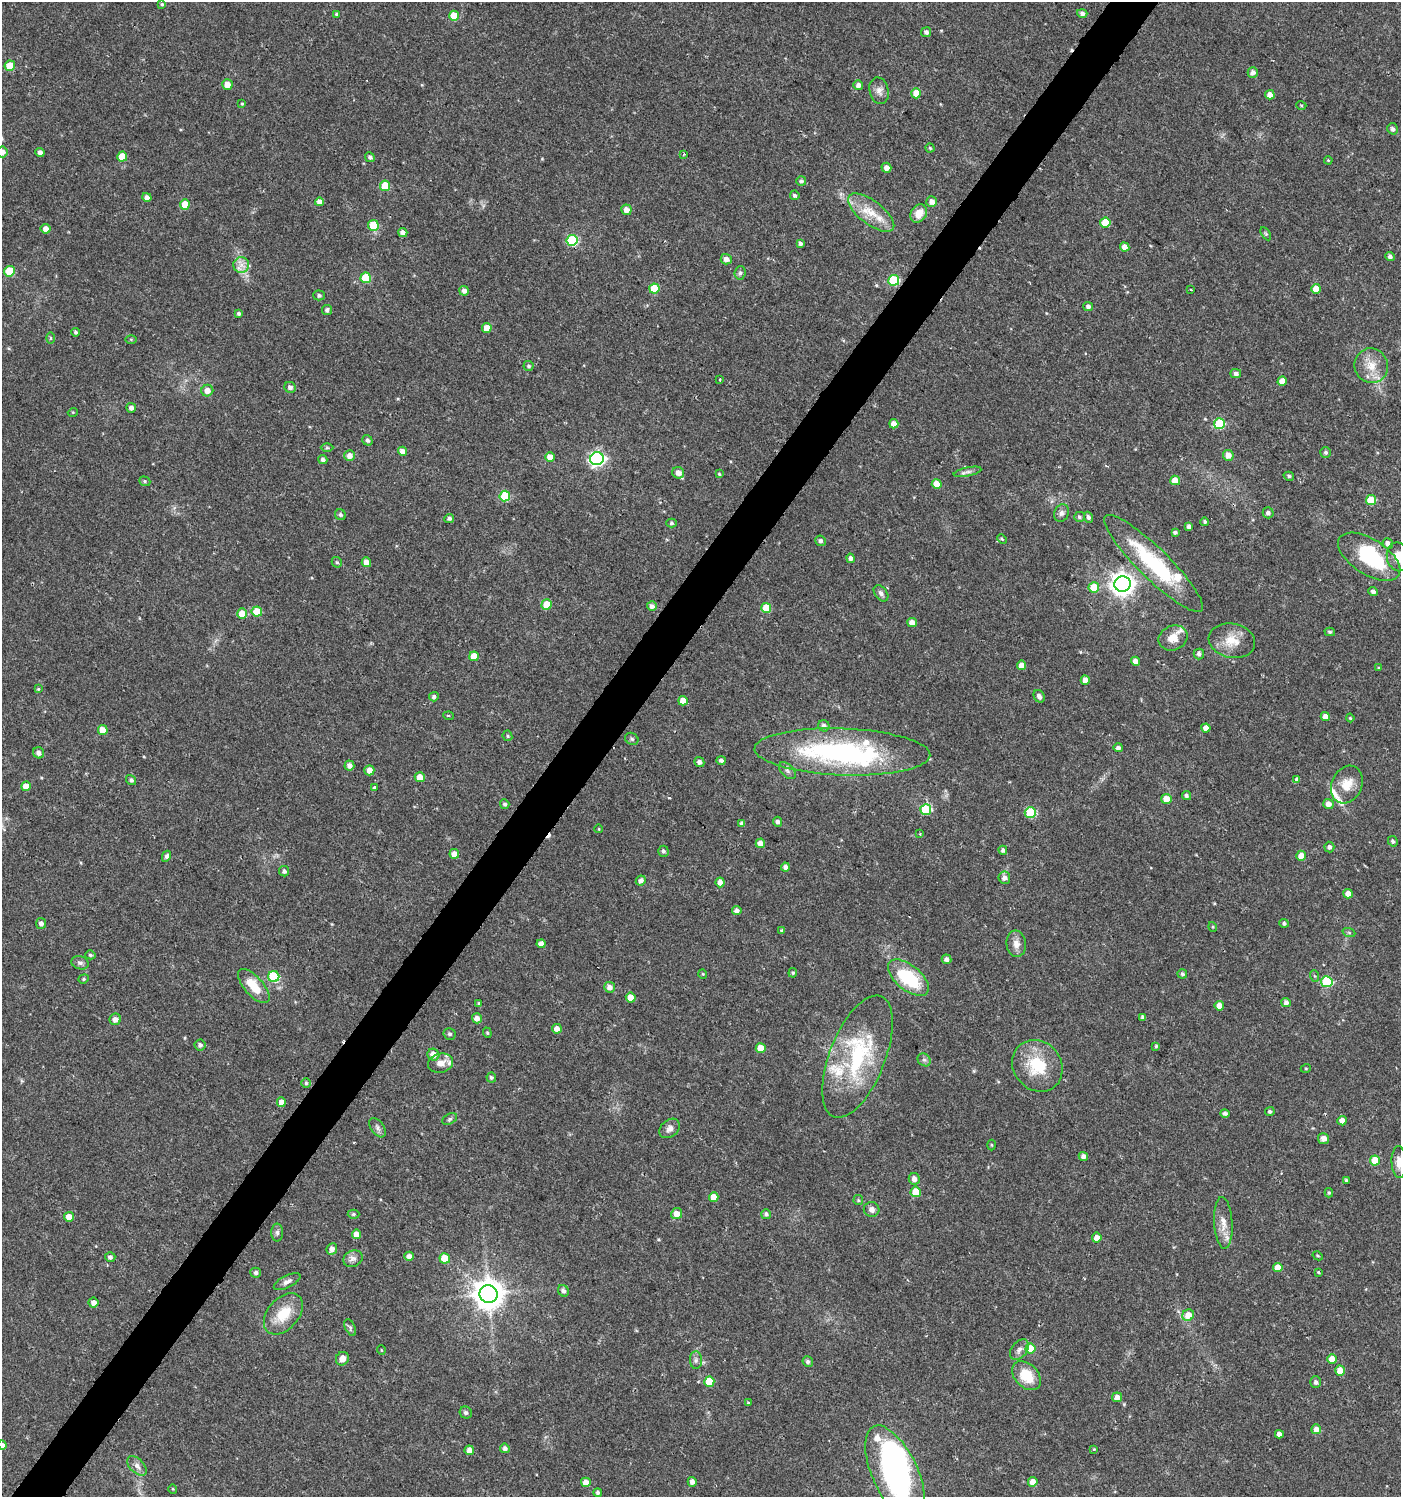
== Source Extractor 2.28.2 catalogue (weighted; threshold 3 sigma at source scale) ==
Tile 7 of 4 x 4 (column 3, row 2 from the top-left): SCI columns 2976-4374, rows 2995-4489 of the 6017 x 5984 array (HDU 1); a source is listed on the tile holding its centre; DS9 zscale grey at full resolution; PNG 1403 x 1499 px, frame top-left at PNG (2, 2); each listed source drawn as its Kron ellipse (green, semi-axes under 4 px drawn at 4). Shown black and unused: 4% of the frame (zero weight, under 2 of 3 exposures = <1% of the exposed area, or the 3 px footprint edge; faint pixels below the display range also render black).
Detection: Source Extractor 2.28.2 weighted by HDU 2 'WHT'; one run over the whole footprint, this tile lists its part. Background 0.0285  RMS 0.0035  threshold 0.0158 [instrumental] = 3 sigma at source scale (4.5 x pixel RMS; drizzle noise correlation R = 1.50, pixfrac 1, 0.0396/0.0396 arcsec/px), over >= 5 px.
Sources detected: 307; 3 inside a brighter object's white glare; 6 cosmic-ray / hot-pixel residue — neither listed nor drawn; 9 inside a brighter listed object's ellipse — not listed separately; the other 289 listed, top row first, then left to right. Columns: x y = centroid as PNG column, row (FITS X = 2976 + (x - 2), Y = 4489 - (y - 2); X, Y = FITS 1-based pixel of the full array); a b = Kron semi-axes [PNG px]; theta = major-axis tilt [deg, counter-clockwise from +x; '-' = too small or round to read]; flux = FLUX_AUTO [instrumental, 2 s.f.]
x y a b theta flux
162 4 4 4 - 0.51
1082 13 5 4 - 1.2
336 14 4 4 - 0.45
454 16 5 5 - 7.2
926 32 5 5 - 0.97
10 66 5 5 - 7.7
1253 72 5 5 - 1.7
227 85 5 5 - 3.4
858 85 5 4 - 1.7
879 91 13 9 -76 2.2
916 93 5 5 - 4.6
1270 95 4 4 - 2.5
242 104 4 3 - 0.39
1301 105 5 3 - 0.35
1393 129 5 5 - 0.99
930 148 4 4 - 0.45
2 152 6 5 - 2
40 152 4 4 - 1.5
684 154 3 3 - 0.37
122 157 5 5 - 7.1
370 157 5 4 - 0.95
1328 160 4 3 - 0.31
886 168 5 5 - 2.2
801 181 5 5 - 0.63
385 186 5 5 - 9.2
795 195 5 4 - 0.7
147 197 5 4 - 1.4
319 202 4 4 - 2
932 202 5 5 - 2
185 204 5 5 - 5.7
626 210 5 5 - 2.4
871 213 27 12 -38 8
919 213 10 7 57 4.8
1105 222 5 5 - 8.5
373 225 5 5 - 12
46 229 5 5 - 2
403 232 4 4 - 1.7
1266 234 7 4 -59 0.51
572 240 5 5 - 27
800 243 4 3 - 0.91
1125 247 5 4 - 2.5
1390 256 5 4 - 1.1
726 259 5 5 - 1.9
241 265 8 8 - 2.1
10 271 5 5 - 14
740 273 6 5 - 0.76
366 278 5 5 - 15
894 280 5 5 - 24
654 288 5 5 - 11
1316 289 5 4 - 4
1191 290 3 3 - 0.69
464 291 5 4 - 1.5
319 295 5 5 - 0.74
1088 306 5 4 - 1.1
327 310 5 5 - 0.94
239 313 4 4 - 0.57
487 328 5 5 - 5
75 332 4 4 - 0.67
51 338 6 4 90 0.44
131 339 6 4 -1 0.42
529 366 5 5 - 0.63
1371 366 17 16 - 6.3
1236 374 5 4 - 1.2
720 380 3 2 - 0.35
1282 381 5 4 - 3.2
290 387 6 5 - 1.4
207 391 6 6 - 2.6
131 408 5 5 - 1.2
73 412 5 3 - 0.32
894 424 4 4 - 2.5
1219 424 5 5 - 20
367 440 5 4 - 0.86
327 448 6 4 0 0.53
402 451 4 4 - 2.6
1326 452 5 5 - 0.74
349 455 5 5 - 2
1228 455 5 5 - 3
550 457 5 4 - 2.9
323 459 5 4 - 1
597 459 7 6 - 86
968 472 14 4 12 1.3
678 473 6 5 - 2.4
719 474 4 3 - 0.38
1289 476 5 4 - 0.68
1175 480 5 5 - 4.6
145 481 6 4 -22 0.51
937 484 5 5 - 4.4
505 496 5 5 - 17
1371 500 5 5 - 11
1061 513 9 7 68 1.3
1268 513 5 5 - 1.1
340 515 6 5 - 0.73
1079 517 5 5 - 0.66
1088 517 5 4 - 1
449 518 5 4 - 0.86
1205 522 4 4 - 0.58
671 523 5 4 - 0.64
1189 527 4 3 - 1
1175 532 4 3 - 0.74
1002 539 5 3 - 0.39
820 541 5 5 - 0.85
1388 543 5 5 - 1.6
1369 557 35 17 -32 26
1398 557 14 11 -78 4.1
851 558 4 4 - 1.1
337 562 6 4 -42 0.59
366 562 5 4 - 2.9
1154 563 67 15 -44 31
1123 584 8 7 - 270
1094 587 5 5 - 7.7
1373 592 5 4 - 1.2
881 593 9 6 -51 1.2
547 604 5 5 - 7.4
652 606 5 5 - 1.5
766 608 5 5 - 8
257 612 5 5 - 7.8
242 614 5 5 - 5.5
912 623 5 4 - 2.6
1330 632 5 4 - 0.55
1173 638 15 12 22 4.2
1232 641 23 17 -12 6.7
1199 654 5 5 - 1.2
474 656 5 5 - 5.7
1136 661 5 4 - 1.9
1022 665 4 4 - 3
1379 668 4 4 - 0.42
1085 680 4 4 - 2.1
38 689 3 3 - 0.42
1039 696 6 5 - 1.3
434 697 5 4 - 0.9
683 701 5 4 - 3.1
449 716 5 3 - 0.44
1325 717 4 4 - 2.2
1350 718 4 4 - 0.38
824 726 6 5 - 1.3
1206 728 4 4 - 2.2
103 730 5 5 - 4.2
507 736 5 4 - 0.51
632 739 7 5 -32 0.74
1118 748 5 4 - 0.94
842 752 88 23 -2 66
39 753 6 5 - 1.5
721 760 5 4 - 0.93
699 762 5 4 - 1.3
349 766 5 5 - 1.7
369 770 5 5 - 3
787 771 10 6 -45 1.1
420 777 5 5 - 4.1
131 780 5 4 - 0.73
1297 780 4 3 - 1.5
1347 785 19 15 65 5.8
26 786 5 5 - 4
374 788 3 3 - 2.6
1186 796 5 4 - 0.87
1166 799 5 5 - 4
505 804 5 4 - 0.86
1328 804 5 5 - 2.4
926 810 5 5 - 18
1030 812 5 5 - 17
778 822 5 4 - 0.95
742 823 4 4 - 1.2
599 829 4 3 - 0.26
920 834 3 2 - 0.29
1393 841 5 4 - 0.81
760 843 4 4 - 2.8
1329 847 5 5 - 1.1
1003 850 4 4 - 0.83
663 851 5 5 - 0.82
454 854 5 5 - 3.3
166 856 6 4 62 0.97
1301 856 5 5 - 3.6
785 867 4 4 - 1.4
284 871 5 5 - 0.94
1004 878 6 6 - 1.7
641 881 5 4 - 1.2
720 882 5 4 - 2.1
1348 894 5 4 - 2.7
737 910 5 4 - 1.4
41 923 5 5 - 1.5
1284 923 5 4 - 0.76
1213 927 5 3 - 0.32
781 930 3 3 - 0.4
1349 933 6 4 -20 0.51
541 944 4 4 - 1.8
1016 944 13 9 -83 2.6
90 955 5 4 - 0.62
946 959 5 5 - 1.4
80 963 9 6 -17 1.2
793 973 5 4 - 0.49
703 974 5 3 - 0.3
1182 974 5 4 - 0.74
1315 976 6 3 -69 0.42
274 977 5 5 - 24
908 978 24 12 -39 21
84 979 5 4 - 0.55
1327 982 5 5 - 22
254 986 21 9 -49 8.1
610 987 5 5 - 2.1
631 997 5 5 - 3.3
1286 1002 4 4 - 1.2
479 1003 4 3 - 0.37
1219 1006 5 5 - 3.3
1143 1017 4 4 - 0.92
477 1018 5 5 - 2.1
115 1019 6 5 - 1.7
557 1029 5 4 - 2
487 1033 5 4 - 0.42
450 1034 6 6 - 0.8
200 1045 5 5 - 1.1
1156 1046 4 4 - 0.46
761 1048 5 5 - 6
433 1055 6 5 - 3.4
857 1057 65 27 68 36
924 1060 7 6 - 0.86
441 1063 12 9 12 3.3
1037 1066 27 24 -51 15
1306 1068 5 3 - 0.31
491 1077 5 5 - 0.65
306 1083 5 5 - 0.58
281 1102 5 4 - 2.7
1270 1111 5 4 - 0.67
1225 1113 5 4 - 0.88
450 1119 8 5 27 0.69
1342 1121 4 4 - 2.8
377 1128 11 6 -54 1.2
670 1128 11 8 40 1.8
1324 1139 5 5 - 2.4
991 1145 5 3 - 0.36
1083 1156 5 4 - 1.6
1375 1160 5 5 - 7.6
1399 1162 16 7 -87 2.8
914 1179 6 5 - 1.8
1346 1180 4 3 - 0.54
916 1192 5 5 - 7.7
1329 1193 4 4 - 0.52
714 1197 5 4 - 4
858 1200 5 4 - 0.5
872 1209 8 7 - 1.7
353 1214 6 4 2 0.55
677 1214 5 5 - 3.1
766 1214 5 5 - 1
69 1217 5 5 - 3.3
1223 1223 26 9 -87 4.3
277 1233 9 6 90 1
356 1234 4 4 - 3.1
1097 1238 5 5 - 2.5
332 1249 6 5 - 2.1
409 1256 4 4 - 1.7
1318 1256 5 3 - 0.38
110 1257 5 5 - 0.99
445 1258 5 5 - 6
353 1259 10 8 26 1.6
1278 1267 5 4 - 3.5
1318 1272 4 3 - 0.51
256 1273 5 5 - 0.98
287 1282 14 6 27 1.5
563 1291 6 5 - 1.1
488 1294 9 9 - 570
93 1303 5 5 - 1.8
283 1314 24 15 48 9.2
1188 1315 6 5 - 4.2
350 1327 9 5 -64 0.74
1030 1349 5 5 - 8.5
381 1350 5 3 - 0.28
1019 1350 12 7 53 1.6
342 1359 7 6 - 2.7
1332 1359 5 5 - 3.9
696 1360 9 6 89 1.1
808 1361 5 5 - 0.87
1340 1371 5 5 - 4.5
1026 1376 17 11 -45 8.7
709 1382 5 5 - 8.3
1316 1382 6 5 - 1.1
1117 1397 5 5 - 2.6
748 1403 4 3 - 0.45
466 1413 6 5 - 0.92
1316 1429 5 5 - 2.6
1279 1434 4 4 - 1.8
2 1445 4 4 - 1.6
505 1448 5 4 - 1.2
1094 1449 4 3 - 0.27
469 1450 5 4 - 2.1
137 1466 12 7 -45 1.8
895 1473 52 23 -65 84
586 1482 5 4 - 2.9
692 1482 5 4 - 1.7
1033 1482 5 5 - 3.5
173 1489 5 3 - 0.28
598 1492 4 4 - 0.8
Isophote crosses this tile's border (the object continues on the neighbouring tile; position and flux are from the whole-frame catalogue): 5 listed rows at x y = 2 152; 1398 557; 1399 1162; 2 1445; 895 1473